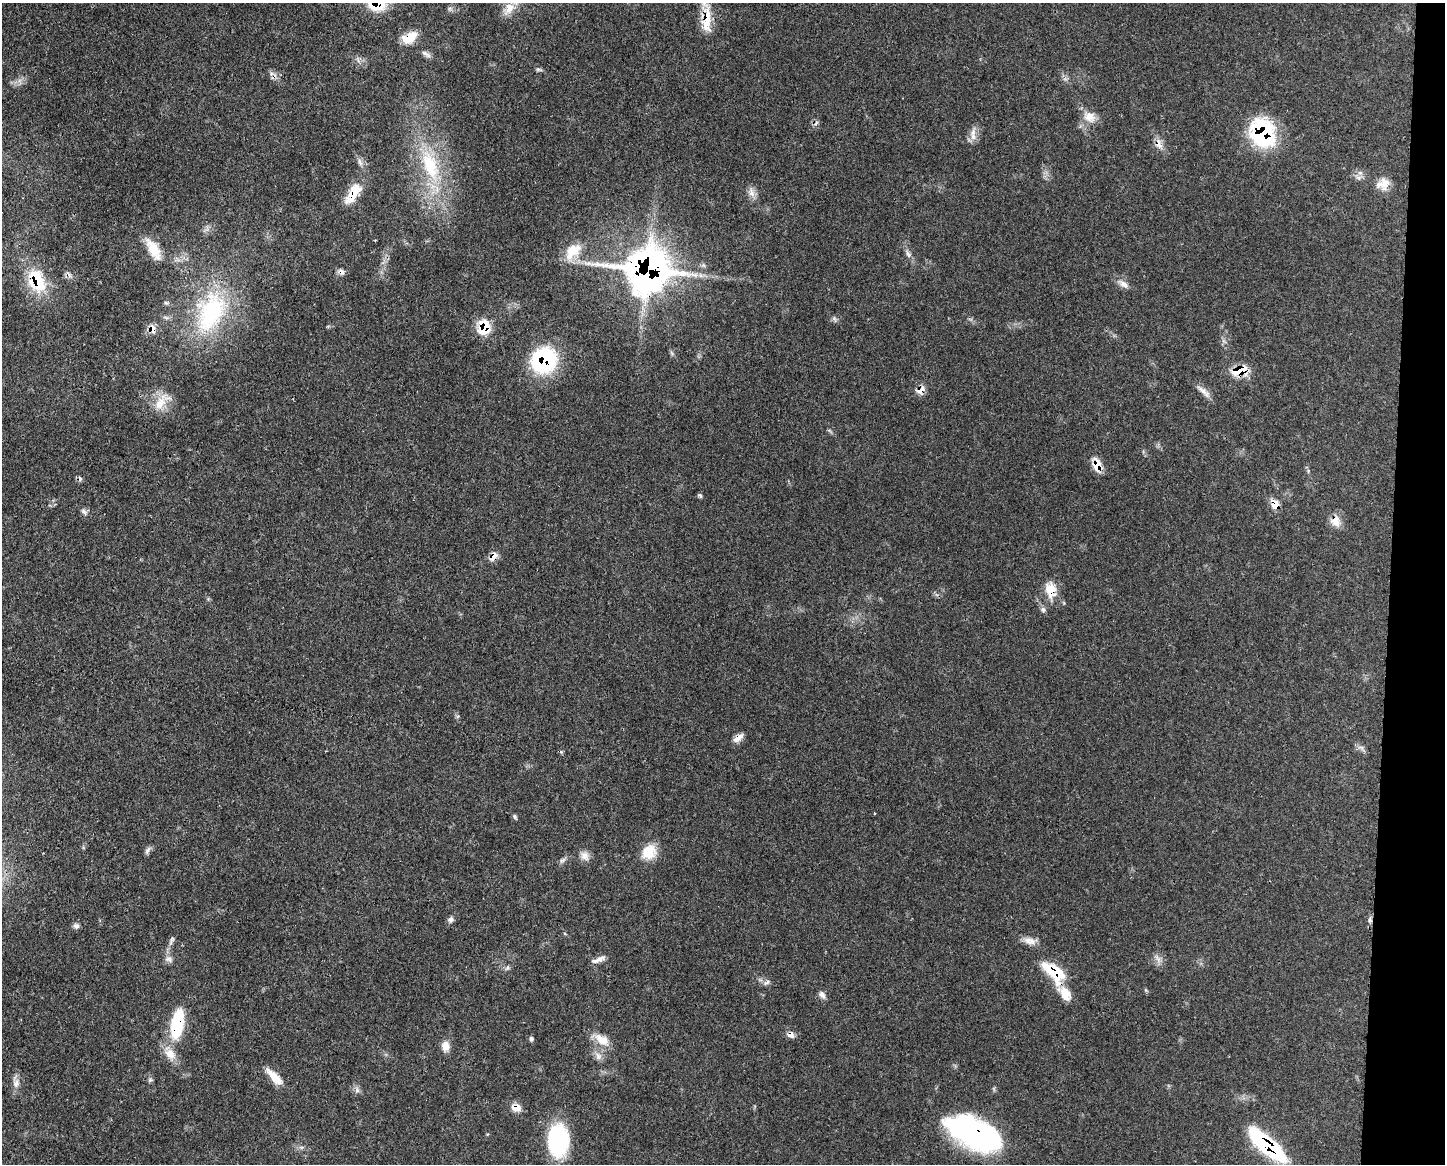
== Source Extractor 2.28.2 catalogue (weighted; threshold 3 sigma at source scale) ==
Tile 6 of 3 x 4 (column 3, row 2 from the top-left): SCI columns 3009-4451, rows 2325-3486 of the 4685 x 4648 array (HDU 1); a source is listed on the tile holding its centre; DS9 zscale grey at full resolution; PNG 1447 x 1166 px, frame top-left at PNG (2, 3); no overlay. Shown black and unused: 4% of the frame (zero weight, under 3 of 4 exposures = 2% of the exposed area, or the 3 px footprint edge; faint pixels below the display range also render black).
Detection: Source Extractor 2.28.2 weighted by HDU 2 'WHT'; one run over the whole footprint, this tile lists its part. Background 0.0579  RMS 0.0033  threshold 0.0147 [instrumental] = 3 sigma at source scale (4.5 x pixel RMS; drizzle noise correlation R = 1.50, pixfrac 1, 0.05/0.05 arcsec/px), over >= 5 px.
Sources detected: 84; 4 cosmic-ray / hot-pixel residue — not listed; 1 inside a brighter listed object's ellipse — not listed separately; the other 79 listed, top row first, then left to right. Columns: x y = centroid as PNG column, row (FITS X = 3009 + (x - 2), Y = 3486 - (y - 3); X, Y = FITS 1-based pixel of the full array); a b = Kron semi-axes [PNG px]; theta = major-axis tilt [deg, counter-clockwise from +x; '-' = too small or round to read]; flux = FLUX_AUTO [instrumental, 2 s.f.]
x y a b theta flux
377 4 21 16 4 12
450 8 8 6 54 0.86
509 9 20 12 53 4.5
706 20 38 13 -89 8.7
410 37 20 12 29 6.1
426 54 16 5 -34 1.4
539 70 10 4 -5 0.65
274 77 11 6 44 1.2
20 81 7 4 -71 0.85
1090 117 17 15 -20 4.4
1262 133 29 24 -70 33
973 137 14 8 -65 2.2
1158 144 14 9 -85 2.5
360 162 11 5 -71 1.3
430 165 54 22 -69 27
1358 177 10 6 -37 1.3
1385 183 19 13 71 4.1
751 192 16 8 -75 2.2
353 193 32 13 55 7.8
154 249 31 13 -60 6.7
573 251 27 16 49 7.7
908 254 14 6 -57 1.6
647 269 18 16 0 670
342 272 10 6 -64 1.2
37 280 30 19 -68 16
1123 284 17 8 -34 2.2
166 303 6 4 -18 0.49
211 312 62 34 67 40
834 319 9 5 -65 0.77
484 327 13 10 87 11
152 329 10 7 -66 2.8
544 360 26 24 56 34
1240 371 22 12 14 6.6
920 390 13 10 41 2.4
1203 391 24 7 -42 2.4
160 403 24 14 61 6.5
1097 465 16 9 -68 4.6
700 495 6 4 -48 0.57
1275 504 13 10 -70 3.2
84 512 10 6 -45 1.1
1336 521 15 13 -64 3.6
493 556 13 8 53 2.4
1050 590 22 13 -83 6.4
1043 610 8 6 78 0.9
738 738 14 7 39 2.3
1361 748 10 5 -23 1.1
514 816 6 5 - 0.62
147 850 11 5 62 0.95
649 852 20 16 43 6.6
584 856 14 11 -50 2.4
563 860 10 5 27 0.93
451 919 8 7 - 1.1
1370 920 7 5 -79 0.79
76 926 8 7 - 1.1
171 941 15 5 64 1.3
1029 941 17 10 -16 2.7
169 959 11 9 -17 1.6
598 959 20 6 22 2
1158 959 13 6 -59 1.6
507 968 8 5 26 0.77
1054 972 31 14 -41 14
767 982 12 5 26 1.1
822 995 11 7 -55 1.4
177 1024 29 12 81 22
791 1035 10 8 -19 1.6
531 1039 6 5 - 0.66
602 1040 23 12 -32 4.9
445 1046 11 9 -84 3.2
170 1054 19 13 -51 4.6
598 1056 12 9 -63 2.1
274 1077 24 8 -46 5.1
150 1080 7 6 - 0.68
16 1083 13 9 70 2.2
357 1090 9 6 -76 1.2
516 1108 11 9 -20 3.1
974 1133 55 26 -25 75
558 1140 28 18 -90 38
1267 1145 46 14 -40 36
302 1147 8 4 0 0.79
Overlapping masked pixels (flux is a lower limit): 28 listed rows (the first 20) at x y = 377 4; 706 20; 410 37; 274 77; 1262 133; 1158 144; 353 193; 647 269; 342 272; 37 280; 484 327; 152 329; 544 360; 1240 371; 920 390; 1097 465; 1275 504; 1336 521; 493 556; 1050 590
Isophote crosses this tile's border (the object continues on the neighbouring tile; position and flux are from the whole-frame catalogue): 2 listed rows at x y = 377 4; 706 20